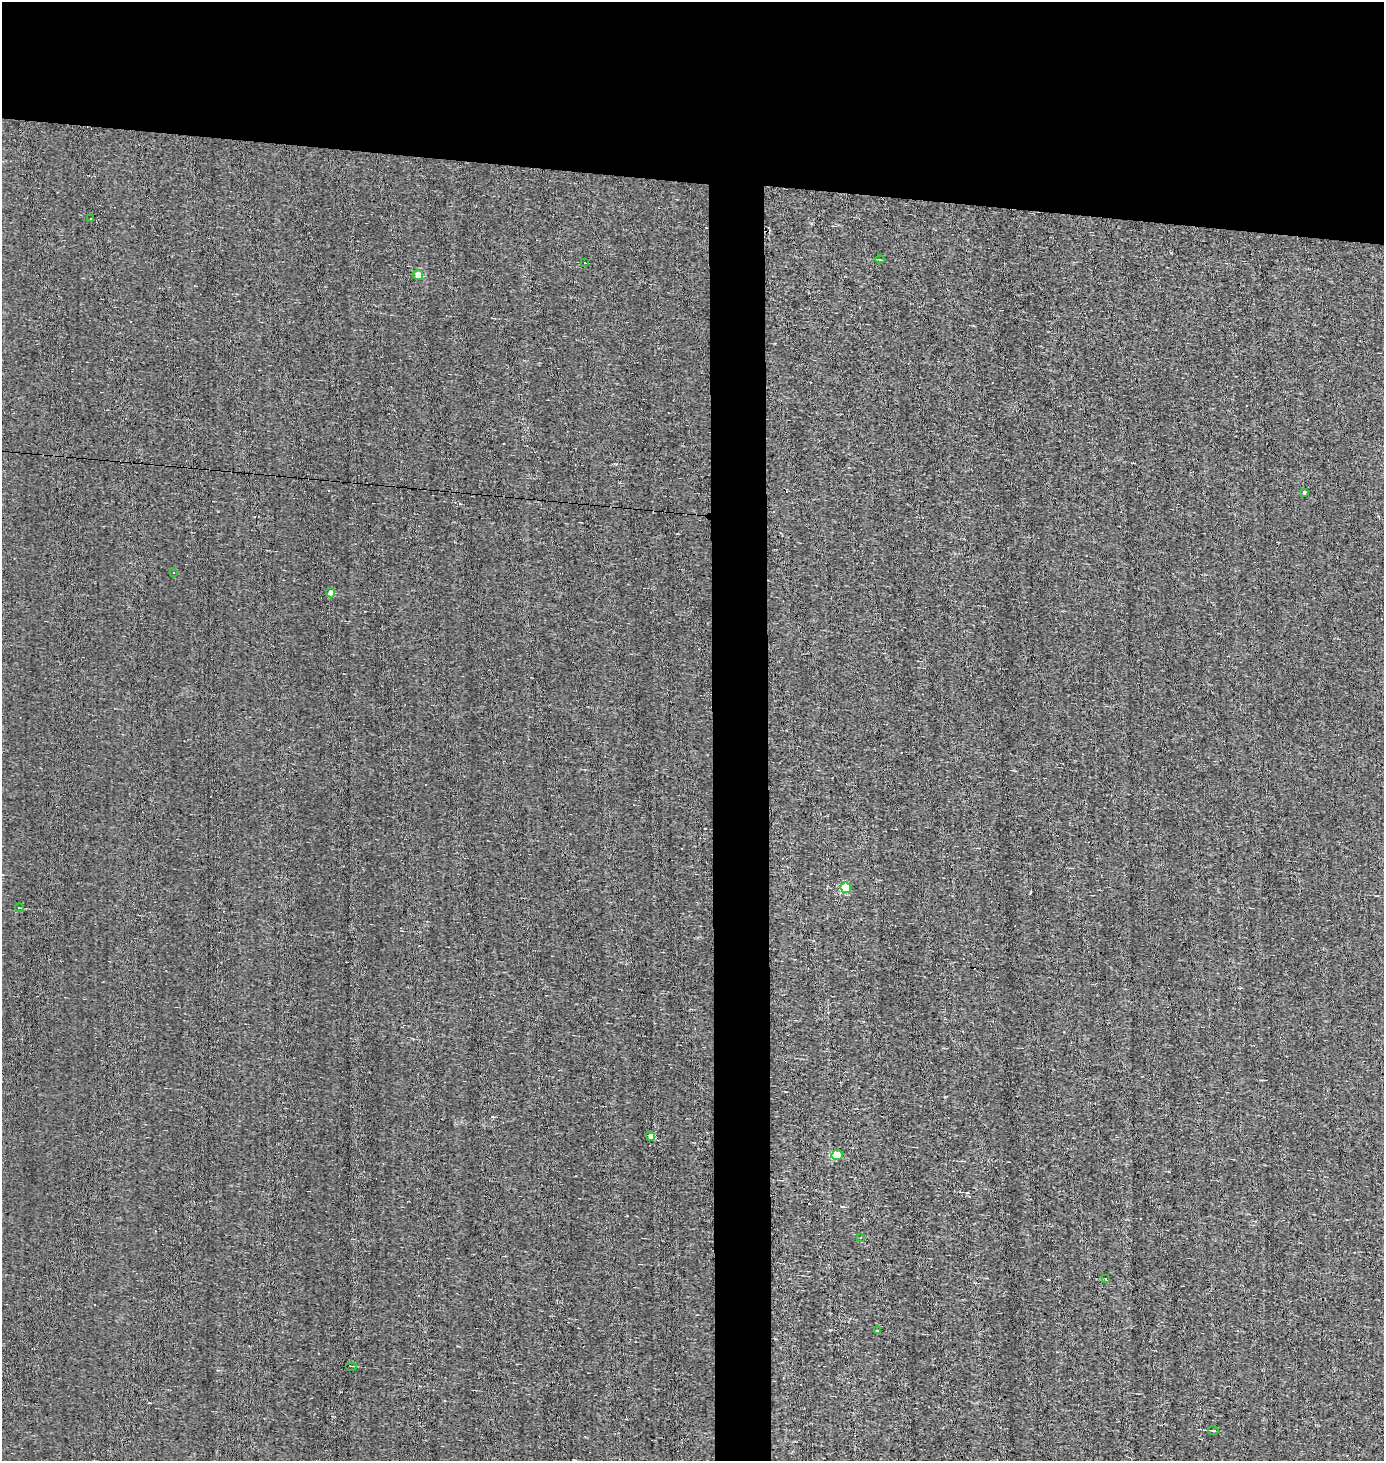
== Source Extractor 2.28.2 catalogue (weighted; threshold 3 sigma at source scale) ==
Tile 2 of 3 x 3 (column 2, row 1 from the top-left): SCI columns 1469-2850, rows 2918-4376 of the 4380 x 4376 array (HDU 1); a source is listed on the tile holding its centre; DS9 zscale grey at full resolution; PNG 1386 x 1463 px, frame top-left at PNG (2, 2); each listed source drawn as its Kron ellipse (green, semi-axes under 4 px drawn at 4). Shown black and unused: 16% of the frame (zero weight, under 3 of 4 exposures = <1% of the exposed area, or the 3 px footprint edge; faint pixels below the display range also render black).
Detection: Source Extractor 2.28.2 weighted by HDU 2 'WHT'; one run over the whole footprint, this tile lists its part. Background -0.00115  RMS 0.05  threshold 0.225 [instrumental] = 3 sigma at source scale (4.5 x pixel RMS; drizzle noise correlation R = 1.50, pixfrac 1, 0.05/0.05 arcsec/px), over >= 5 px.
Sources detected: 24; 8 cosmic-ray / hot-pixel residue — neither listed nor drawn; the other 16 listed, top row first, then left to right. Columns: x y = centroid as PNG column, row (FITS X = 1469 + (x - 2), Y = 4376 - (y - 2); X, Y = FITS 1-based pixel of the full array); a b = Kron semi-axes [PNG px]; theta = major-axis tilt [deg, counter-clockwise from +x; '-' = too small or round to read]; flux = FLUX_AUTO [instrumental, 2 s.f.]
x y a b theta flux
90 219 3 2 - 9.2
880 260 4 3 - 3.5
585 263 3 2 - 2.6
418 275 5 4 - 97
1304 492 3 3 - 8.8
173 573 3 2 - 6.4
330 593 4 4 - 60
846 888 5 5 - 340
19 908 4 2 - 3.9
651 1136 5 4 - 62
837 1155 6 5 - 220
860 1238 3 2 - 4
1106 1279 3 3 - 6.5
877 1331 3 3 - 3.9
352 1366 6 2 0 4.4
1213 1430 5 2 - 6.1
Unlisted compact peaks at least as high as the median listed source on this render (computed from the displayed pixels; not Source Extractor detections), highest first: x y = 1030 893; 830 1330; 616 464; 945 1097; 218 1370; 460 504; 492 1117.